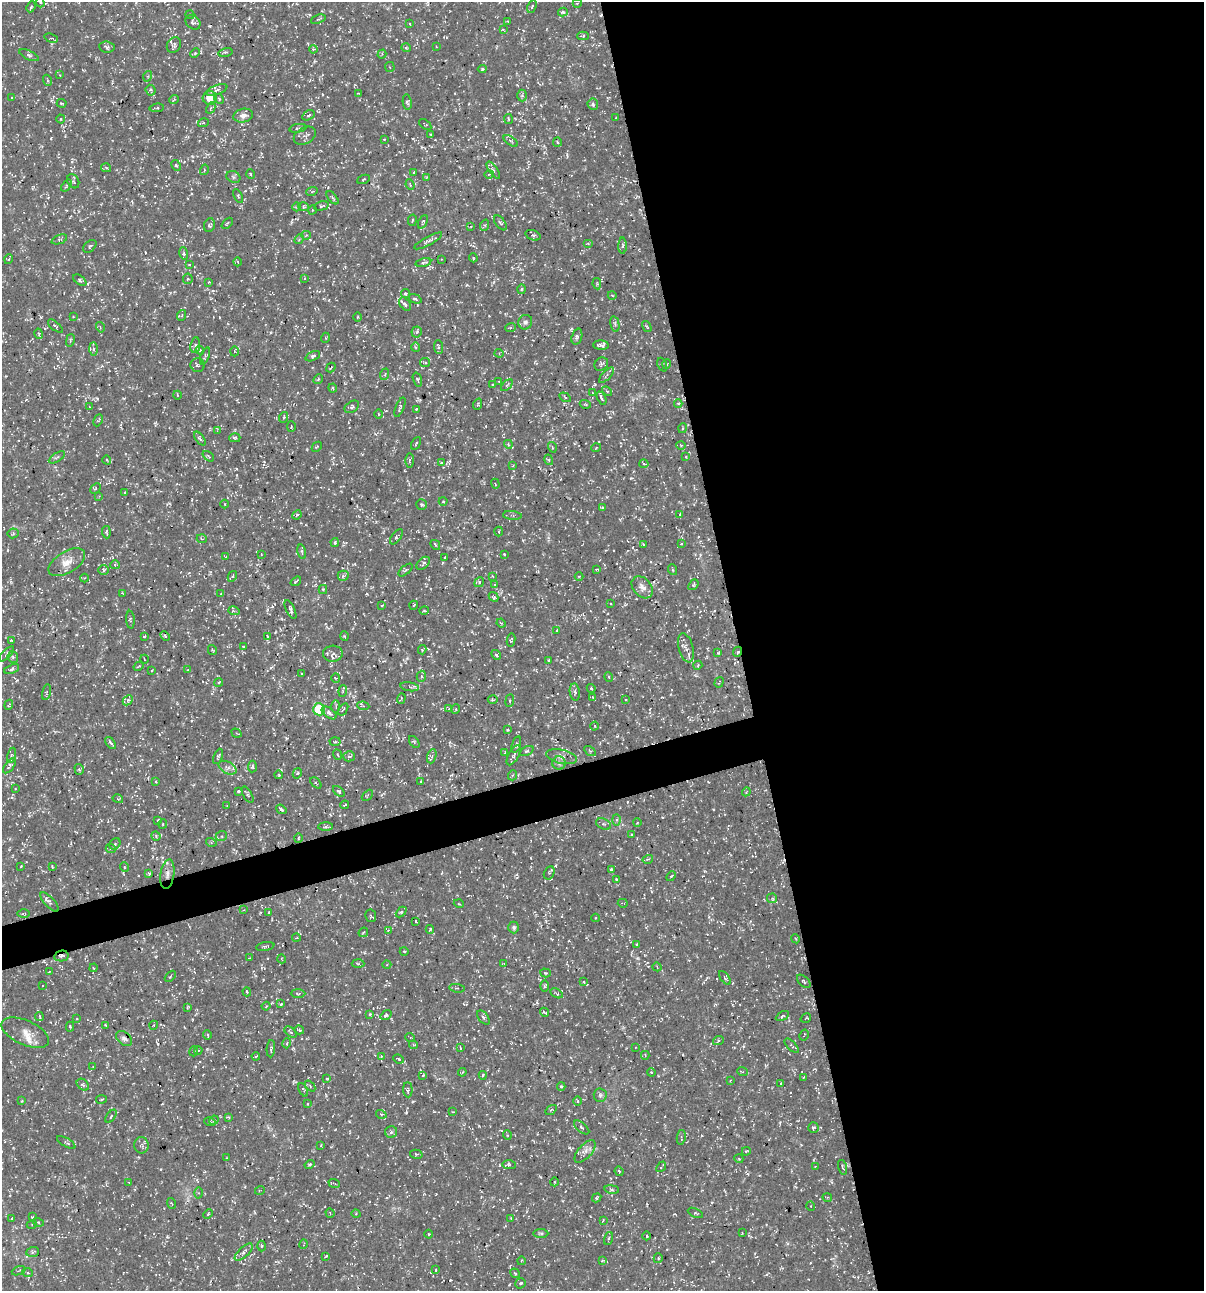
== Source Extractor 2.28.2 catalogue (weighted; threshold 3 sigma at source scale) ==
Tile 8 of 4 x 4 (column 4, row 2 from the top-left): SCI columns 3710-4911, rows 2579-3867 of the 4958 x 5157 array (HDU 1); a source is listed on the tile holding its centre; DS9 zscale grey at full resolution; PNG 1206 x 1293 px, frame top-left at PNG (2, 2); each listed source drawn as its Kron ellipse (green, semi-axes under 4 px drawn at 4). Shown black and unused: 41% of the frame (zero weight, under 3 of 5 exposures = <1% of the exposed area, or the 3 px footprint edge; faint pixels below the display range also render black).
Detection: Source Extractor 2.28.2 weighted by HDU 2 'WHT'; one run over the whole footprint, this tile lists its part. Background 0.0172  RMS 0.002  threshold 0.00895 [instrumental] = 3 sigma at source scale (4.5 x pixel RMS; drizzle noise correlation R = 1.50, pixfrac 1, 0.0396/0.0396 arcsec/px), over >= 5 px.
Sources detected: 563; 21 cosmic-ray / hot-pixel residue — neither listed nor drawn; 10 inside a brighter listed object's ellipse — not listed separately; of the other 532, all 500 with FLUX_AUTO >= 0.137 (the completeness limit of this list) listed and drawn (32 fainter detections not listed), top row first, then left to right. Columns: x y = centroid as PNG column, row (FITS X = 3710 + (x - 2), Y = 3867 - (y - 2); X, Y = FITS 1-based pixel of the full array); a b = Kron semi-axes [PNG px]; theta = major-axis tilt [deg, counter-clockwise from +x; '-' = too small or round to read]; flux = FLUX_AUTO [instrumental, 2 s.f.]
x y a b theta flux
40 2 5 4 - 0.33
577 3 4 4 - 0.23
532 6 6 3 62 0.27
31 7 6 4 65 0.31
563 12 5 4 - 0.42
190 15 4 3 - 0.2
318 19 7 3 22 0.26
507 21 4 3 - 0.15
193 22 8 6 -40 0.59
410 24 3 2 - 0.15
503 30 4 3 - 0.27
583 36 6 3 2 0.29
51 38 7 4 -17 0.37
174 45 8 6 58 0.59
436 46 2 2 - 0.14
107 47 8 5 -7 0.58
406 48 5 4 - 0.25
313 49 4 3 - 0.21
225 52 7 3 12 0.28
195 53 5 4 - 0.24
382 54 4 3 - 0.22
29 55 10 4 -25 0.46
390 67 5 4 - 0.28
482 69 4 4 - 0.28
60 75 4 3 - 0.18
148 76 5 3 - 0.26
47 80 5 3 - 0.23
150 90 5 5 - 0.33
217 90 11 4 19 0.53
358 93 4 3 - 0.22
522 95 6 5 - 0.4
12 98 3 3 - 0.17
210 98 7 7 - 1.7
174 99 5 3 - 0.18
219 99 5 4 - 0.26
407 102 8 4 -82 0.39
62 103 5 3 - 0.22
593 104 6 5 - 0.39
157 108 7 3 8 0.27
211 108 6 4 61 0.3
308 115 6 4 32 0.39
243 116 10 6 11 1
616 118 3 2 - 0.16
61 119 4 4 - 0.25
508 119 5 2 - 0.19
203 123 5 3 - 0.21
425 124 7 2 -36 0.21
298 128 8 3 10 0.31
431 135 3 2 - 0.23
305 136 12 8 29 0.83
384 139 3 2 - 0.17
511 141 8 4 -34 0.38
557 142 5 4 - 0.23
176 165 6 4 -61 0.34
106 168 5 4 - 0.29
204 170 5 3 - 0.22
493 170 10 4 -55 0.49
414 172 3 2 - 0.18
251 174 5 3 - 0.2
489 174 4 3 - 0.17
233 177 7 5 -23 0.45
426 178 3 3 - 0.21
363 179 6 2 22 0.18
73 181 7 5 -60 0.47
410 185 5 3 - 0.22
66 186 7 4 54 0.34
312 191 6 3 20 0.21
238 196 7 3 -60 0.23
332 198 8 3 -51 0.3
322 206 7 4 12 0.37
297 207 4 4 - 0.22
304 207 5 3 - 0.25
312 210 4 3 - 0.17
412 220 6 3 80 0.2
423 222 7 4 65 0.29
227 223 6 2 45 0.19
500 223 8 5 -52 0.48
209 225 7 5 79 0.52
485 225 6 4 71 0.26
471 226 4 2 - 0.16
306 235 5 4 - 0.23
533 235 8 5 -20 0.4
59 239 8 3 21 0.28
299 239 5 4 - 0.26
428 241 16 4 28 0.66
588 243 5 3 - 0.18
90 246 8 5 43 0.43
623 246 8 4 90 0.31
184 253 6 4 -73 0.31
473 258 4 3 - 0.2
9 259 5 3 - 0.16
441 259 2 2 - 0.15
238 262 4 3 - 0.16
423 263 8 4 14 0.36
189 265 3 3 - 0.17
304 278 4 3 - 0.18
188 279 5 5 - 0.29
80 280 7 4 -38 0.41
209 282 3 3 - 0.16
597 284 6 4 -80 0.23
521 289 5 3 - 0.19
406 294 4 4 - 0.23
612 295 4 3 - 0.15
415 299 7 3 -19 0.31
405 304 7 5 -50 0.51
182 315 5 3 - 0.18
73 317 3 3 - 0.16
358 317 4 3 - 0.18
525 322 7 7 - 0.6
615 324 8 4 -77 0.41
55 326 9 3 -40 0.36
100 327 5 3 - 0.19
511 327 5 3 - 0.22
647 327 6 3 -59 0.22
417 332 6 5 - 0.42
39 334 5 3 - 0.22
577 337 8 5 73 0.51
325 338 5 3 - 0.17
70 340 6 2 77 0.21
195 345 8 5 81 0.61
601 345 8 4 -2 0.68
416 347 5 4 - 0.29
439 347 7 3 -85 0.3
93 349 6 4 -89 0.42
200 350 4 4 - 0.22
234 351 5 3 - 0.25
499 353 4 4 - 0.22
205 356 9 4 69 0.38
313 356 7 4 25 0.43
425 362 5 4 - 0.29
601 364 7 6 - 0.45
667 364 5 3 - 0.21
198 365 7 7 - 0.42
662 365 7 4 -68 0.32
331 368 5 2 - 0.19
385 374 6 3 71 0.25
607 375 10 4 46 0.52
318 379 5 4 - 0.3
417 380 7 3 -72 0.3
499 381 3 2 - 0.15
492 384 3 2 - 0.14
507 385 7 3 45 0.31
333 388 4 3 - 0.25
607 391 6 4 -44 0.26
592 393 4 3 - 0.17
177 395 4 3 - 0.14
565 397 6 4 -33 0.31
601 398 7 3 -63 0.47
678 403 4 3 - 0.18
478 404 6 3 70 0.26
585 404 5 3 - 0.19
89 407 4 3 - 0.2
352 407 8 5 33 0.43
400 407 10 4 68 0.37
416 409 3 3 - 0.24
378 414 5 3 - 0.18
284 417 5 3 - 0.21
98 420 6 4 65 0.25
291 426 5 3 - 0.2
683 428 5 3 - 0.2
217 431 3 3 - 0.15
235 438 5 4 - 0.36
200 439 8 4 -55 0.36
416 443 7 3 62 0.26
508 444 4 3 - 0.21
681 445 4 4 - 0.2
317 447 6 2 45 0.15
552 447 5 3 - 0.2
596 448 5 3 - 0.15
208 456 7 3 -37 0.26
57 457 9 3 32 0.35
686 457 3 3 - 0.16
107 460 4 2 - 0.17
409 460 7 3 -90 0.31
549 460 5 3 - 0.2
441 463 4 3 - 0.22
644 464 4 4 - 0.27
513 466 3 2 - 0.15
495 484 5 3 - 0.17
95 488 6 3 44 0.24
124 493 3 2 - 0.17
99 496 4 4 - 0.18
443 501 4 4 - 0.2
225 504 4 3 - 0.14
421 505 5 5 - 0.3
602 508 4 3 - 0.22
680 514 4 2 - 0.14
297 515 5 3 - 0.26
512 515 9 4 -5 0.43
499 531 5 3 - 0.17
106 532 6 3 -83 0.34
13 533 5 5 - 0.34
396 537 9 4 53 0.37
202 539 5 3 - 0.19
335 542 4 4 - 0.46
643 544 4 2 - 0.15
681 544 4 3 - 0.21
435 545 5 3 - 0.19
302 552 7 3 -79 0.29
261 554 3 2 - 0.15
504 554 4 3 - 0.25
225 557 3 3 - 0.2
445 557 4 2 - 0.15
67 562 20 10 31 2.4
423 563 8 5 43 0.44
115 565 5 4 - 0.23
596 569 3 3 - 0.28
103 570 5 4 - 0.36
405 570 8 2 40 0.27
673 570 5 3 - 0.2
232 576 6 4 61 0.32
343 576 5 5 - 0.35
493 576 3 3 - 0.2
579 576 4 3 - 0.16
84 578 4 4 - 0.19
296 581 6 2 36 0.21
479 582 5 4 - 0.35
495 584 3 3 - 0.18
693 585 6 4 51 0.25
642 587 12 9 -49 1.4
323 589 4 4 - 0.21
122 593 4 3 - 0.16
221 594 4 2 - 0.15
493 597 5 3 - 0.31
611 604 2 2 - 0.17
382 605 3 2 - 0.15
414 605 4 2 - 0.19
290 609 10 3 -64 0.49
234 611 6 3 -17 0.21
424 611 5 3 - 0.18
130 620 9 4 -87 0.32
501 623 4 4 - 0.24
557 630 3 2 - 0.16
144 636 4 2 - 0.17
165 636 5 3 - 0.28
267 636 3 2 - 0.16
345 636 4 3 - 0.19
511 640 6 4 81 0.3
11 641 4 3 - 0.21
243 647 4 2 - 0.17
686 648 15 7 -75 1.1
212 650 5 3 - 0.25
422 650 4 4 - 0.4
737 652 5 3 - 0.28
718 653 4 3 - 0.2
6 654 10 4 46 0.34
333 654 10 8 3 0.76
496 655 5 4 - 0.27
13 657 6 5 - 0.37
144 659 4 2 - 0.15
548 660 3 3 - 0.2
698 665 5 3 - 0.21
139 666 5 3 - 0.2
12 669 8 4 20 0.56
152 670 4 3 - 0.15
188 670 4 3 - 0.21
301 674 3 3 - 0.27
421 676 6 4 73 0.4
609 677 5 3 - 0.17
336 678 4 4 - 0.23
219 682 4 3 - 0.19
719 682 5 2 - 0.15
410 687 9 3 -10 0.35
591 688 4 3 - 0.27
343 691 6 3 84 0.2
46 692 8 3 76 0.25
575 692 9 5 -83 0.51
593 697 4 4 - 0.21
401 698 5 3 - 0.19
626 699 2 2 - 0.19
128 700 6 4 45 0.32
493 700 5 2 - 0.2
510 701 6 3 83 0.29
9 705 5 3 - 0.23
363 706 6 4 -8 0.34
336 707 6 3 90 0.26
319 709 6 6 - 9.9
343 709 7 2 56 0.2
449 709 4 3 - 0.19
456 709 5 3 - 0.19
329 713 8 4 -37 0.75
595 726 4 3 - 0.2
508 730 4 3 - 0.21
236 733 5 3 - 0.19
335 741 5 3 - 0.26
414 742 7 3 -55 0.24
110 743 7 3 -51 0.44
516 744 8 4 73 0.42
527 751 7 4 25 0.37
590 751 6 4 -32 0.27
505 753 4 3 - 0.21
11 755 7 3 77 0.26
338 755 5 2 - 0.17
514 755 11 5 60 0.55
218 756 8 3 66 0.32
349 756 6 5 - 0.38
432 756 7 4 71 0.4
561 757 16 7 -12 1.1
559 763 7 6 - 0.58
10 766 9 4 53 0.53
252 766 6 3 86 0.29
228 768 10 6 -28 0.77
79 769 5 4 - 0.38
297 773 5 4 - 0.23
279 775 4 3 - 0.21
513 775 5 3 - 0.2
156 781 3 3 - 0.23
421 782 4 3 - 0.24
316 783 6 3 -46 0.22
15 789 3 2 - 0.2
339 791 6 4 -42 0.29
238 792 3 3 - 0.31
746 792 4 3 - 0.18
248 795 9 4 -60 0.41
367 795 6 2 44 0.19
118 799 5 3 - 0.21
344 805 4 2 - 0.22
227 806 3 3 - 0.15
281 809 5 3 - 0.36
158 820 4 3 - 0.37
616 820 5 4 - 0.37
637 823 4 3 - 0.14
163 824 5 4 - 0.23
604 824 8 5 -23 0.46
325 826 7 4 1 0.36
632 835 4 3 - 0.17
156 836 5 4 - 0.22
221 836 5 4 - 0.36
298 838 5 3 - 0.22
211 842 5 3 - 0.26
115 844 6 5 - 0.31
111 849 5 3 - 0.21
648 859 5 3 - 0.23
21 866 3 2 - 0.15
52 866 3 2 - 0.17
124 867 5 3 - 0.2
611 869 3 3 - 0.41
149 873 3 3 - 0.24
549 873 7 5 63 0.35
167 874 15 7 82 1.3
671 876 6 3 46 0.25
616 879 3 2 - 0.17
772 898 5 5 - 0.3
50 902 12 5 -47 0.6
623 903 5 3 - 0.19
459 904 5 3 - 0.16
244 910 4 3 - 0.18
401 912 6 4 44 0.25
269 913 3 3 - 0.25
24 914 6 3 1 0.21
371 916 6 5 - 0.36
595 918 4 3 - 0.2
416 921 3 2 - 0.22
514 927 6 5 - 0.49
430 929 4 3 - 0.26
388 930 3 3 - 0.15
363 932 5 3 - 0.2
296 938 4 3 - 0.19
796 939 4 3 - 0.23
637 944 3 3 - 0.18
265 946 9 3 11 0.32
404 951 4 2 - 0.14
61 956 7 5 12 0.57
249 958 4 2 - 0.19
282 959 4 3 - 0.14
358 964 6 4 -2 0.28
503 964 3 3 - 0.19
387 965 4 3 - 0.16
657 967 4 3 - 0.19
93 968 4 3 - 0.17
49 972 3 2 - 0.16
545 973 5 4 - 0.21
170 976 6 2 46 0.19
725 978 8 4 -55 0.34
804 981 8 5 -44 0.36
584 982 4 3 - 0.18
42 986 2 2 - 0.14
544 986 6 4 -89 0.25
457 988 7 2 -9 0.21
247 992 4 3 - 0.23
298 993 7 3 -1 0.29
556 993 7 3 -30 0.21
281 1004 3 3 - 0.21
266 1006 4 3 - 0.2
187 1007 4 3 - 0.23
544 1012 4 2 - 0.18
370 1014 4 4 - 0.29
386 1015 6 4 35 0.55
782 1016 7 4 29 0.34
39 1017 4 2 - 0.18
483 1018 8 4 -53 0.42
806 1018 5 3 - 0.18
77 1019 3 3 - 0.19
105 1025 4 3 - 0.16
154 1025 4 3 - 0.16
70 1027 5 4 - 0.24
299 1030 5 3 - 0.3
291 1032 7 4 -39 0.42
25 1033 25 12 -24 2.5
207 1035 4 3 - 0.33
804 1035 6 2 60 0.17
410 1037 5 3 - 0.2
124 1038 9 6 -40 0.62
718 1041 5 3 - 0.22
287 1043 5 3 - 0.18
413 1045 4 3 - 0.26
792 1046 9 3 -46 0.26
635 1047 3 2 - 0.16
460 1048 3 2 - 0.25
271 1049 9 3 86 0.34
198 1050 4 3 - 0.17
194 1051 5 3 - 0.2
645 1055 4 3 - 0.2
256 1056 4 3 - 0.17
381 1056 3 3 - 0.23
398 1059 5 3 - 0.24
93 1066 4 3 - 0.15
742 1071 5 3 - 0.21
462 1072 4 3 - 0.24
651 1072 4 3 - 0.17
423 1075 3 2 - 0.14
483 1075 4 3 - 0.27
804 1077 4 2 - 0.21
327 1078 3 3 - 0.2
730 1080 3 2 - 0.17
781 1083 4 3 - 0.14
83 1085 7 5 -39 0.35
310 1086 6 4 -48 0.27
561 1086 4 4 - 0.23
303 1090 7 2 -64 0.22
408 1090 8 4 -88 0.44
600 1095 7 6 - 0.5
101 1099 5 3 - 0.17
22 1101 4 3 - 0.15
578 1101 5 3 - 0.19
308 1104 4 2 - 0.14
551 1110 6 3 35 0.22
453 1112 4 3 - 0.19
381 1114 5 3 - 0.19
111 1116 7 3 53 0.34
228 1117 4 3 - 0.21
214 1120 5 4 - 0.24
210 1122 5 3 - 0.26
582 1127 9 4 -40 0.41
813 1127 5 5 - 0.34
391 1132 6 6 - 0.48
507 1135 5 3 - 0.2
681 1137 7 4 79 0.36
66 1142 10 4 -29 0.41
141 1145 8 7 - 0.65
321 1145 3 3 - 0.19
585 1151 14 6 48 1.2
746 1151 4 3 - 0.21
416 1154 6 3 -15 0.23
227 1158 4 4 - 0.18
739 1159 4 3 - 0.19
309 1164 5 3 - 0.25
509 1165 7 4 -3 0.47
661 1167 6 3 51 0.3
815 1167 3 3 - 0.19
842 1167 7 2 -75 0.23
619 1171 5 3 - 0.22
129 1182 3 2 - 0.15
554 1182 4 3 - 0.15
334 1183 6 3 -20 0.21
612 1189 7 4 -8 0.35
260 1190 5 3 - 0.16
199 1193 5 4 - 0.26
827 1197 5 3 - 0.22
597 1198 5 4 - 0.25
171 1203 5 3 - 0.22
811 1206 5 3 - 0.17
330 1213 5 4 - 0.23
695 1213 8 2 -25 0.24
208 1214 5 3 - 0.19
356 1214 4 3 - 0.19
33 1217 3 2 - 0.25
511 1218 4 3 - 0.19
11 1219 3 2 - 0.15
603 1220 4 2 - 0.17
38 1222 5 3 - 0.21
32 1224 5 3 - 0.2
541 1233 7 3 0 0.28
742 1233 3 2 - 0.15
428 1234 4 3 - 0.18
647 1236 4 2 - 0.14
609 1239 6 3 71 0.27
304 1244 5 3 - 0.18
261 1246 5 3 - 0.23
33 1252 6 5 - 0.37
244 1252 11 5 42 0.72
326 1256 3 2 - 0.17
658 1258 5 4 - 0.27
521 1261 4 3 - 0.16
602 1261 4 3 - 0.2
436 1270 3 2 - 0.14
19 1271 7 2 22 0.21
28 1273 5 3 - 0.27
515 1273 5 3 - 0.18
521 1283 5 5 - 0.35
Overlapping masked pixels (flux is a lower limit): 4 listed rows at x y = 737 652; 167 874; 61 956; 124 1038
Isophote crosses this tile's border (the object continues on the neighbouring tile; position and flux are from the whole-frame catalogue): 1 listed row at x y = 40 2
Unlisted compact peaks at least as high as the median listed source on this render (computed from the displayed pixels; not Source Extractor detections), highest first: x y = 517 497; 631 478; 467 285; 487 618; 479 1126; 51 138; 167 1237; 97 399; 637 958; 236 469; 192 156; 571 329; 367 594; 349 1121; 351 376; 281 770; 555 866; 617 736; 169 503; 657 450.